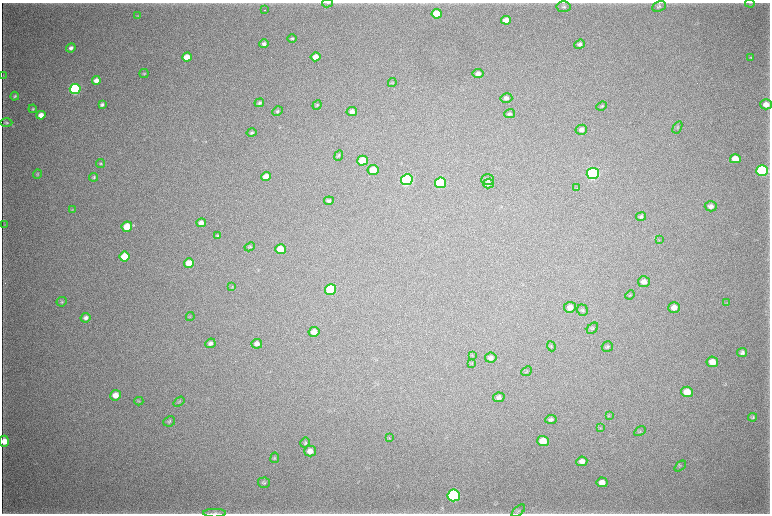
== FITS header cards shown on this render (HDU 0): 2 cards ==
NAXIS1  =                 1536 / length of data axis 1
NAXIS2  =                 1023 / length of data axis 2

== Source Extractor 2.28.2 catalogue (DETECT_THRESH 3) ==
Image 1536 x 1023 px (HDU 0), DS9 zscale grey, zoomed out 1/2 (1 PNG px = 2 x 2 image px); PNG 772 x 516 px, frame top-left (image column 1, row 1022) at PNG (2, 3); each listed source drawn as its Kron ellipse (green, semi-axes under 4 px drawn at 4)
Background 3720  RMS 34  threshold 103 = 3 sigma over >= 5 px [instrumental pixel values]
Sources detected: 117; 5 cannot appear on this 1/2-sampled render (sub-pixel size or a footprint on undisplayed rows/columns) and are neither listed nor drawn; the other 112 listed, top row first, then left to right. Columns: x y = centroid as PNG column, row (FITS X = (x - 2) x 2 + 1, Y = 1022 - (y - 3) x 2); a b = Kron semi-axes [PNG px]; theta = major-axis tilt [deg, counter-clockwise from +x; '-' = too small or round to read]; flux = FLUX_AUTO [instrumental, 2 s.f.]
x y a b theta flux
328 3 5 3 - 6.4e+03
750 3 5 2 - 4.7e+03
659 6 7 5 24 1.6e+04
564 7 7 5 3 1.7e+04
265 10 2 1 - 1.4e+03
437 14 5 4 - 1.7e+05
138 16 3 3 - 4.6e+03
506 20 5 4 - 6.8e+04
292 38 4 3 - 9.5e+03
264 44 5 4 - 2.0e+04
580 44 5 4 - 1.9e+04
71 48 5 4 - 2.4e+04
187 57 5 4 - 8.4e+04
316 57 5 4 - 6.1e+04
751 57 4 3 - 4.8e+03
144 74 4 4 - 8.0e+03
478 74 5 4 - 2.9e+04
3 75 3 2 - 2.7e+03
96 80 4 4 - 4.2e+04
392 82 4 4 - 7.2e+03
75 89 5 5 - 1.2e+06
15 96 4 3 - 9.2e+03
506 98 6 5 - 2.2e+04
259 103 5 4 - 1.3e+04
102 104 4 3 - 1.6e+04
766 104 6 5 - 5.5e+04
317 105 5 3 - 7.8e+03
602 106 5 4 - 9.1e+03
33 109 4 3 - 8.0e+03
277 111 5 4 - 1.4e+04
352 112 5 4 - 3.8e+04
509 114 5 4 - 1.3e+04
41 115 4 4 - 5.9e+04
6 123 6 4 -1 1.2e+04
677 127 6 4 59 8.6e+03
581 130 6 5 - 2.6e+04
251 133 5 4 - 1.2e+04
339 155 5 4 - 9.3e+03
735 159 5 4 - 1.0e+05
363 161 5 5 - 1.7e+05
100 163 4 4 - 7.9e+03
373 170 5 5 - 1.1e+05
762 171 6 5 - 1.1e+06
37 174 5 4 - 8.4e+03
593 174 6 5 - 2.0e+06
94 177 4 4 - 1.0e+04
266 177 5 4 - 6.4e+04
407 180 6 5 - 1.6e+06
488 180 6 5 - 1.9e+04
440 183 6 5 - 7.2e+05
488 184 5 5 - 1.8e+04
577 188 3 2 - 4.4e+03
329 201 5 4 - 1.5e+04
711 206 6 5 - 3.2e+04
72 209 4 3 - 5.5e+03
641 216 5 4 - 1.3e+04
201 223 5 4 - 3.7e+04
4 225 4 2 - 3.5e+03
127 227 5 5 - 1.4e+05
218 236 4 4 - 1.2e+04
659 240 3 2 - 3.5e+03
250 247 5 4 - 9.4e+03
280 249 5 5 - 1.3e+05
124 257 5 5 - 1.8e+05
189 263 5 4 - 8.6e+04
644 282 6 5 - 4.2e+04
232 287 3 3 - 5.2e+03
331 290 5 5 - 5.1e+05
630 295 5 3 - 7.1e+03
62 302 5 4 - 9.7e+03
727 303 3 2 - 3.8e+03
570 307 6 5 - 4.1e+04
674 308 6 5 - 5.4e+04
582 310 6 5 - 1.1e+04
190 316 4 3 - 5.5e+03
86 318 5 4 - 2.4e+04
592 328 6 4 43 1.1e+04
314 332 5 5 - 5.8e+04
210 343 5 4 - 2.3e+04
257 344 5 5 - 3.0e+04
551 346 5 4 - 7.9e+03
607 347 5 5 - 1.2e+04
742 353 5 4 - 1.8e+04
472 355 4 2 - 4.4e+03
491 358 5 5 - 2.4e+04
712 362 6 5 - 8.2e+04
472 363 4 3 - 5.7e+03
527 371 5 3 - 6.2e+03
687 392 6 5 - 1.0e+05
115 395 5 5 - 7.2e+04
499 397 6 5 - 2.1e+04
139 401 4 3 - 6.1e+03
179 402 6 3 37 7.2e+03
609 415 4 2 - 5.3e+03
753 417 4 3 - 1.1e+04
551 419 6 4 4 1.8e+04
169 421 6 5 - 1.1e+04
600 428 3 2 - 3.8e+03
640 431 6 4 29 9.6e+03
389 438 3 2 - 3.7e+03
4 441 5 4 - 7.9e+04
543 441 6 5 - 1.0e+05
305 443 5 4 - 1.1e+04
310 451 6 5 - 4.8e+04
275 458 5 4 - 7.9e+03
582 461 5 5 - 4.1e+04
680 466 7 3 41 8.9e+03
602 482 5 4 - 5.3e+04
264 483 6 5 - 1.2e+04
454 495 6 6 - 1.6e+06
518 511 8 3 42 1.3e+04
215 513 11 3 0 2.0e+04
At the frame edge (FLAGS 8, measured only in part): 3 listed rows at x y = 328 3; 4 441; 215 513
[5 sub-pixel or undisplayed-footprint detections neither listed nor drawn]